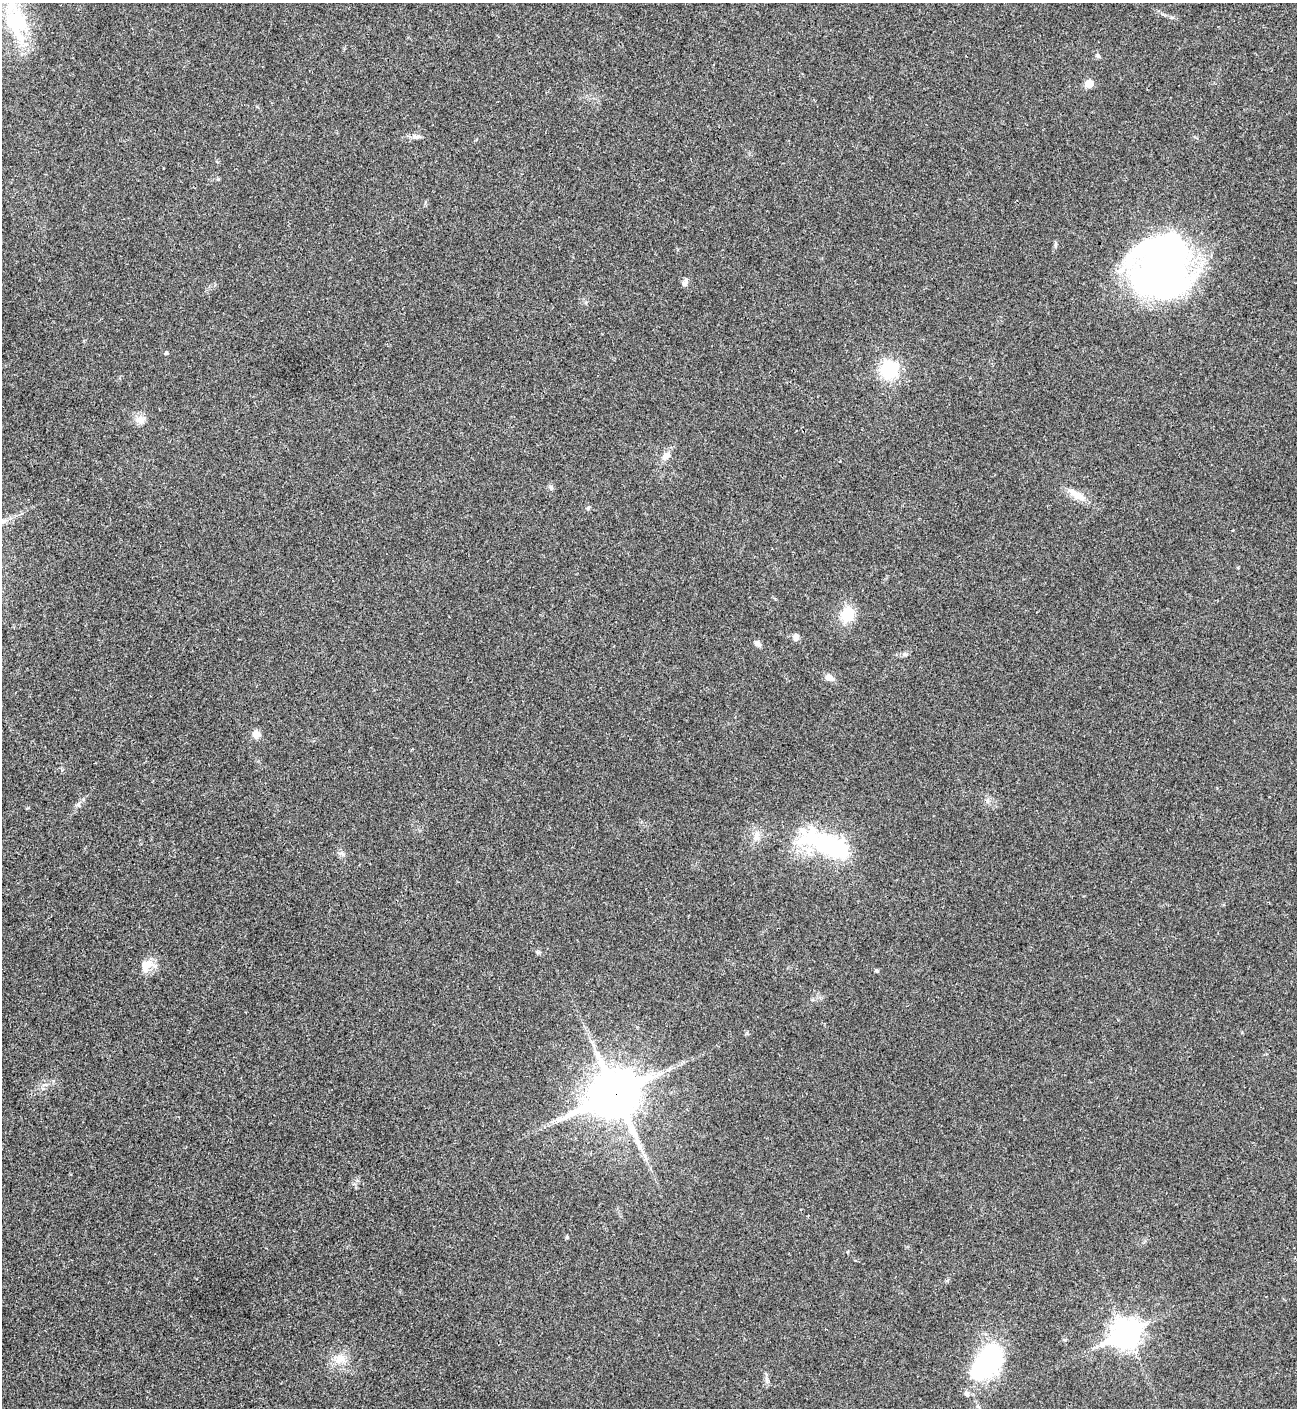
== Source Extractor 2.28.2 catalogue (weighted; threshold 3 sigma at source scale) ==
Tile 11 of 4 x 4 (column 3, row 3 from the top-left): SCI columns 2876-4170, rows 1409-2814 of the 5620 x 5631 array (HDU 1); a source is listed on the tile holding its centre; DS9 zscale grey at full resolution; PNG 1299 x 1410 px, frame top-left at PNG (2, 3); no overlay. Shown black and unused: <1% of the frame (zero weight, under 3 of 4 exposures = <1% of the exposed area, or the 3 px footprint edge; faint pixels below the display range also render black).
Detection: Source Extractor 2.28.2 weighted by HDU 2 'WHT'; one run over the whole footprint, this tile lists its part. Background 0.0207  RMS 0.004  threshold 0.018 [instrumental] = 3 sigma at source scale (4.5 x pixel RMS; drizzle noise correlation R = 1.50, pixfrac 1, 0.05/0.05 arcsec/px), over >= 5 px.
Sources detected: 33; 1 inside a brighter object's white glare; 1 long thin detection or spike segment (spike, bleed or trail) — not listed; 1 inside a brighter listed object's ellipse — not listed separately; the other 30 listed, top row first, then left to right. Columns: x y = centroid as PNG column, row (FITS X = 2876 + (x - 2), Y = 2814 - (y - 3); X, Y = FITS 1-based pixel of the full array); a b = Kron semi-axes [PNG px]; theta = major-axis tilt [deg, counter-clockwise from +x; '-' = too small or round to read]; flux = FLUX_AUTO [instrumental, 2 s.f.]
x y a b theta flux
16 21 31 26 -60 30
1098 56 8 4 -45 0.77
1089 84 6 5 - 7.7
416 137 13 6 -5 1.7
1162 266 57 52 78 210
685 283 11 6 62 1.4
166 353 5 4 - 0.52
889 370 19 19 - 18
140 420 14 11 -39 3
666 456 11 8 48 2.8
551 488 8 5 -71 0.91
1077 495 28 9 -30 5.3
588 508 6 4 50 0.53
847 615 22 17 70 8.8
795 637 9 7 -87 1.6
758 643 9 6 -36 1.6
905 654 6 5 - 0.79
829 677 12 8 -28 2.4
256 734 9 8 - 3
79 804 7 4 71 0.77
756 836 17 6 76 2.7
831 846 42 16 -20 58
146 966 21 14 54 4.9
877 971 4 4 - 0.65
615 1094 18 15 26 1600
558 1120 7 4 0 1.1
567 1237 4 4 - 0.56
1126 1334 11 9 26 410
340 1359 17 12 29 5.4
986 1362 38 21 53 58
Overlapping masked pixels (flux is a lower limit): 1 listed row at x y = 615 1094
Isophote crosses this tile's border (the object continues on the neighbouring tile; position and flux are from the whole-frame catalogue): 1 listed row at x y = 16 21
Unlisted compact peaks at least as high as the median listed source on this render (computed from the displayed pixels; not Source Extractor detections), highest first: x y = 987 801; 538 952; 747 1033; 1055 245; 767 1379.